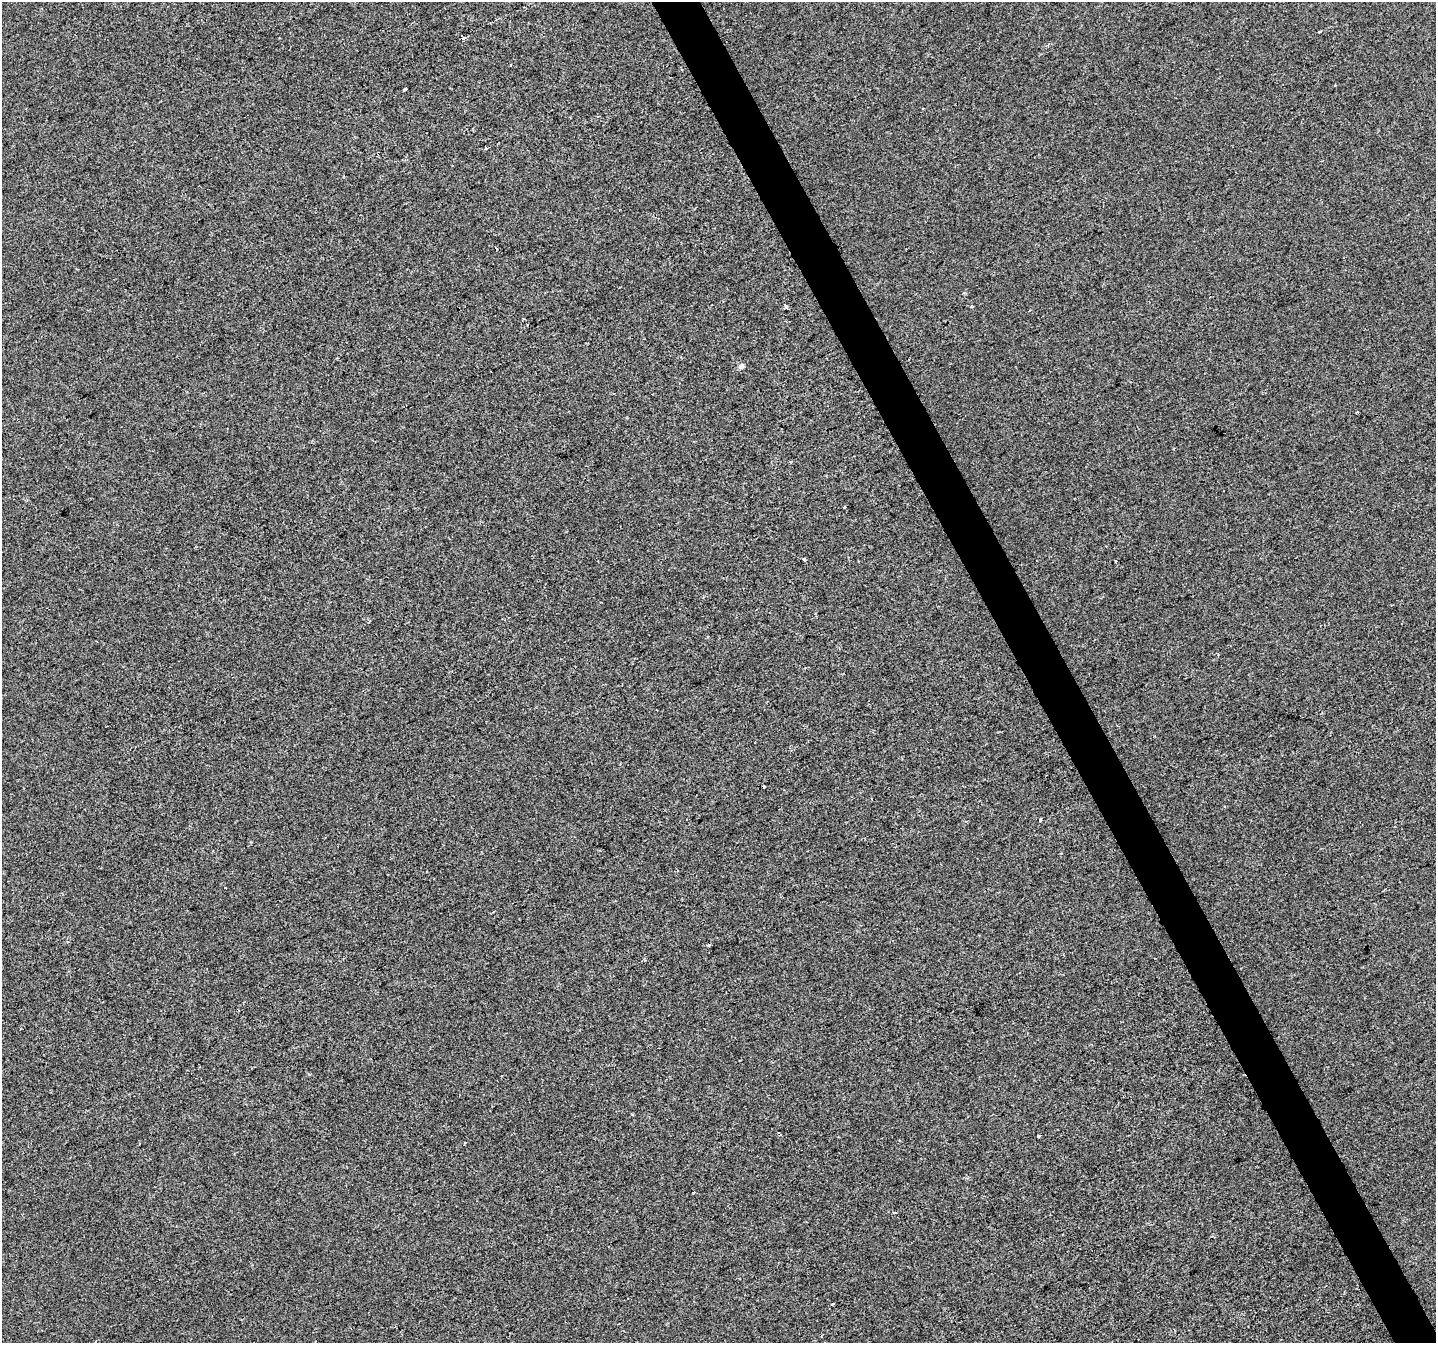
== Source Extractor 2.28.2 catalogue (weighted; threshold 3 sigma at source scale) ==
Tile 6 of 4 x 4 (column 2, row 2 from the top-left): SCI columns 1437-2870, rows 2838-4178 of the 5739 x 5615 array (HDU 1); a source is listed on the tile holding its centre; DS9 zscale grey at full resolution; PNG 1438 x 1345 px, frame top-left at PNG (2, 2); no overlay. Shown black and unused: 3% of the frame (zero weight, under 2 of 3 exposures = <1% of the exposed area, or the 3 px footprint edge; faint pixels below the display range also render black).
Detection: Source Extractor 2.28.2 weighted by HDU 2 'WHT'; one run over the whole footprint, this tile lists its part. Background -3.60e-04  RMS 0.0041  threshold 0.0186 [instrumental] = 3 sigma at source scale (4.5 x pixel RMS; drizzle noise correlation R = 1.50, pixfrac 1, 0.0396/0.0396 arcsec/px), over >= 5 px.
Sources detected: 16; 2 cosmic-ray / hot-pixel residue — not listed; the other 14 listed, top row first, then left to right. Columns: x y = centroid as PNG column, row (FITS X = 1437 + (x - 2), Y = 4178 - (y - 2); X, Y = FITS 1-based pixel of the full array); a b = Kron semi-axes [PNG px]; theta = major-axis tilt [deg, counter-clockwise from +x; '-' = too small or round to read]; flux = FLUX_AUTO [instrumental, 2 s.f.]
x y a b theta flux
1321 31 3 3 - 0.84
462 37 5 3 - 5.8
404 89 4 3 - 0.92
972 306 3 3 - 0.66
786 307 4 3 - 4.5
741 366 5 4 - 2.1
844 507 3 2 - 0.53
804 559 4 3 - 2.6
1040 819 3 3 - 0.82
225 888 3 2 - 0.49
493 912 4 2 - 0.37
1039 1136 3 3 - 0.72
693 1192 3 3 - 2.2
832 1304 4 2 - 0.37
Overlapping masked pixels (flux is a lower limit): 1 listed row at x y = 462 37